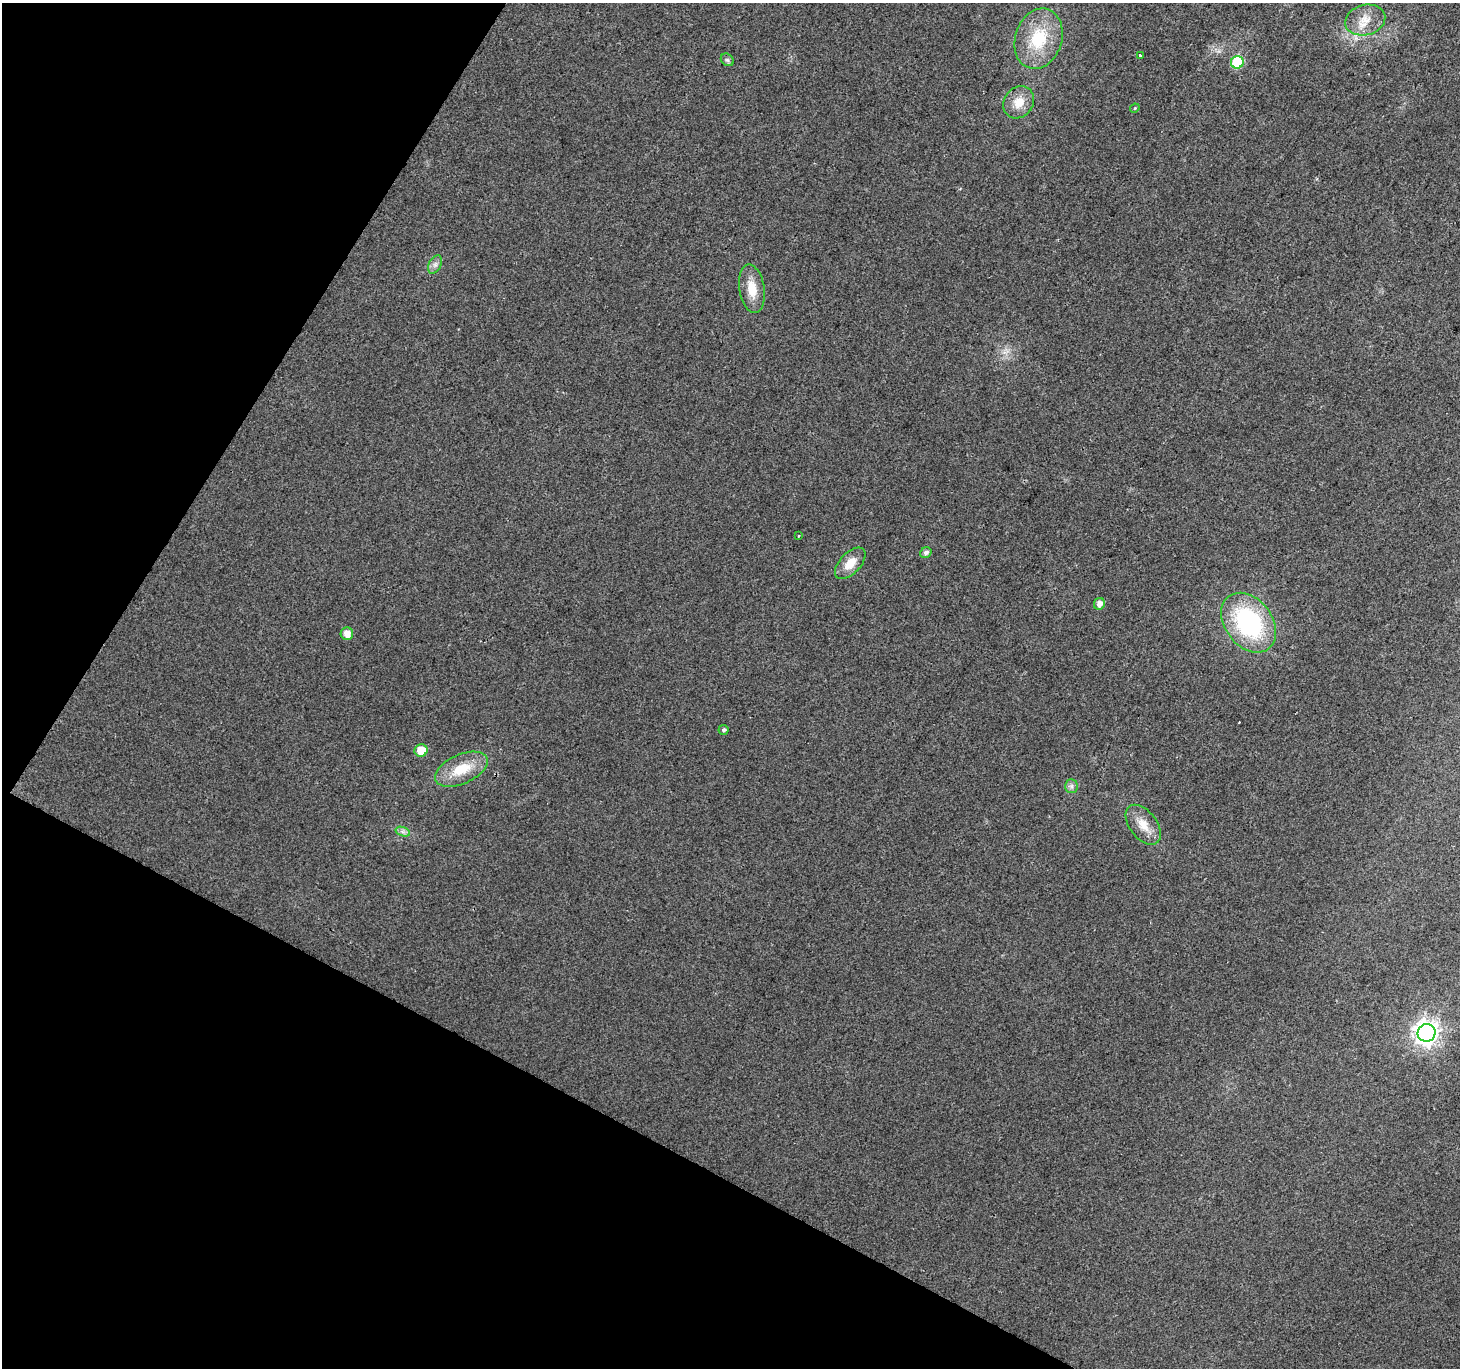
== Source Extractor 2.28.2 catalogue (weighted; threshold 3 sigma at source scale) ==
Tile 9 of 4 x 4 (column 1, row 3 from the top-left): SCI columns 6-1463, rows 1627-2992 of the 5836 x 5917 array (HDU 1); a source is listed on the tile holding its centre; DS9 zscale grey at full resolution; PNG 1462 x 1370 px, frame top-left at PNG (2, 3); each listed source drawn as its Kron ellipse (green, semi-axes under 4 px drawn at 4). Shown black and unused: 26% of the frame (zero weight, under 2 of 3 exposures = <1% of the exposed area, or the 3 px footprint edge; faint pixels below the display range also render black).
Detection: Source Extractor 2.28.2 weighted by HDU 2 'WHT'; one run over the whole footprint, this tile lists its part. Background 0.0289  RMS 0.0082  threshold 0.0368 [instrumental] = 3 sigma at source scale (4.5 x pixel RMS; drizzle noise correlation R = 1.50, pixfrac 1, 0.0396/0.0396 arcsec/px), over >= 5 px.
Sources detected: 23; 1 cosmic-ray / hot-pixel residue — neither listed nor drawn; the other 22 listed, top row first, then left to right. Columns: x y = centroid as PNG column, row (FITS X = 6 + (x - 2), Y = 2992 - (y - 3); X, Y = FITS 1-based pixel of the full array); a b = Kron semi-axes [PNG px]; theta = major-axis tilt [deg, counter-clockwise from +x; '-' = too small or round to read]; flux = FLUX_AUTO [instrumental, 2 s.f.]
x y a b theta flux
1365 20 20 15 15 14
1039 39 31 23 72 40
1140 56 3 3 - 1.8
727 60 7 5 -43 1.8
1237 62 6 6 - 48
1019 102 17 14 53 12
1135 108 5 4 - 0.89
435 265 10 6 63 3.2
752 289 24 12 -81 16
798 536 3 2 - 1.4
926 553 6 5 - 3
850 563 19 10 46 12
1099 604 6 5 - 5.4
1249 623 33 23 -52 110
347 634 6 6 - 7
724 730 5 5 - 1.8
421 750 6 6 - 14
461 769 28 14 24 23
1071 786 7 6 - 2.4
1143 825 23 13 -53 13
403 832 7 4 -18 2.4
1427 1033 9 9 - 690